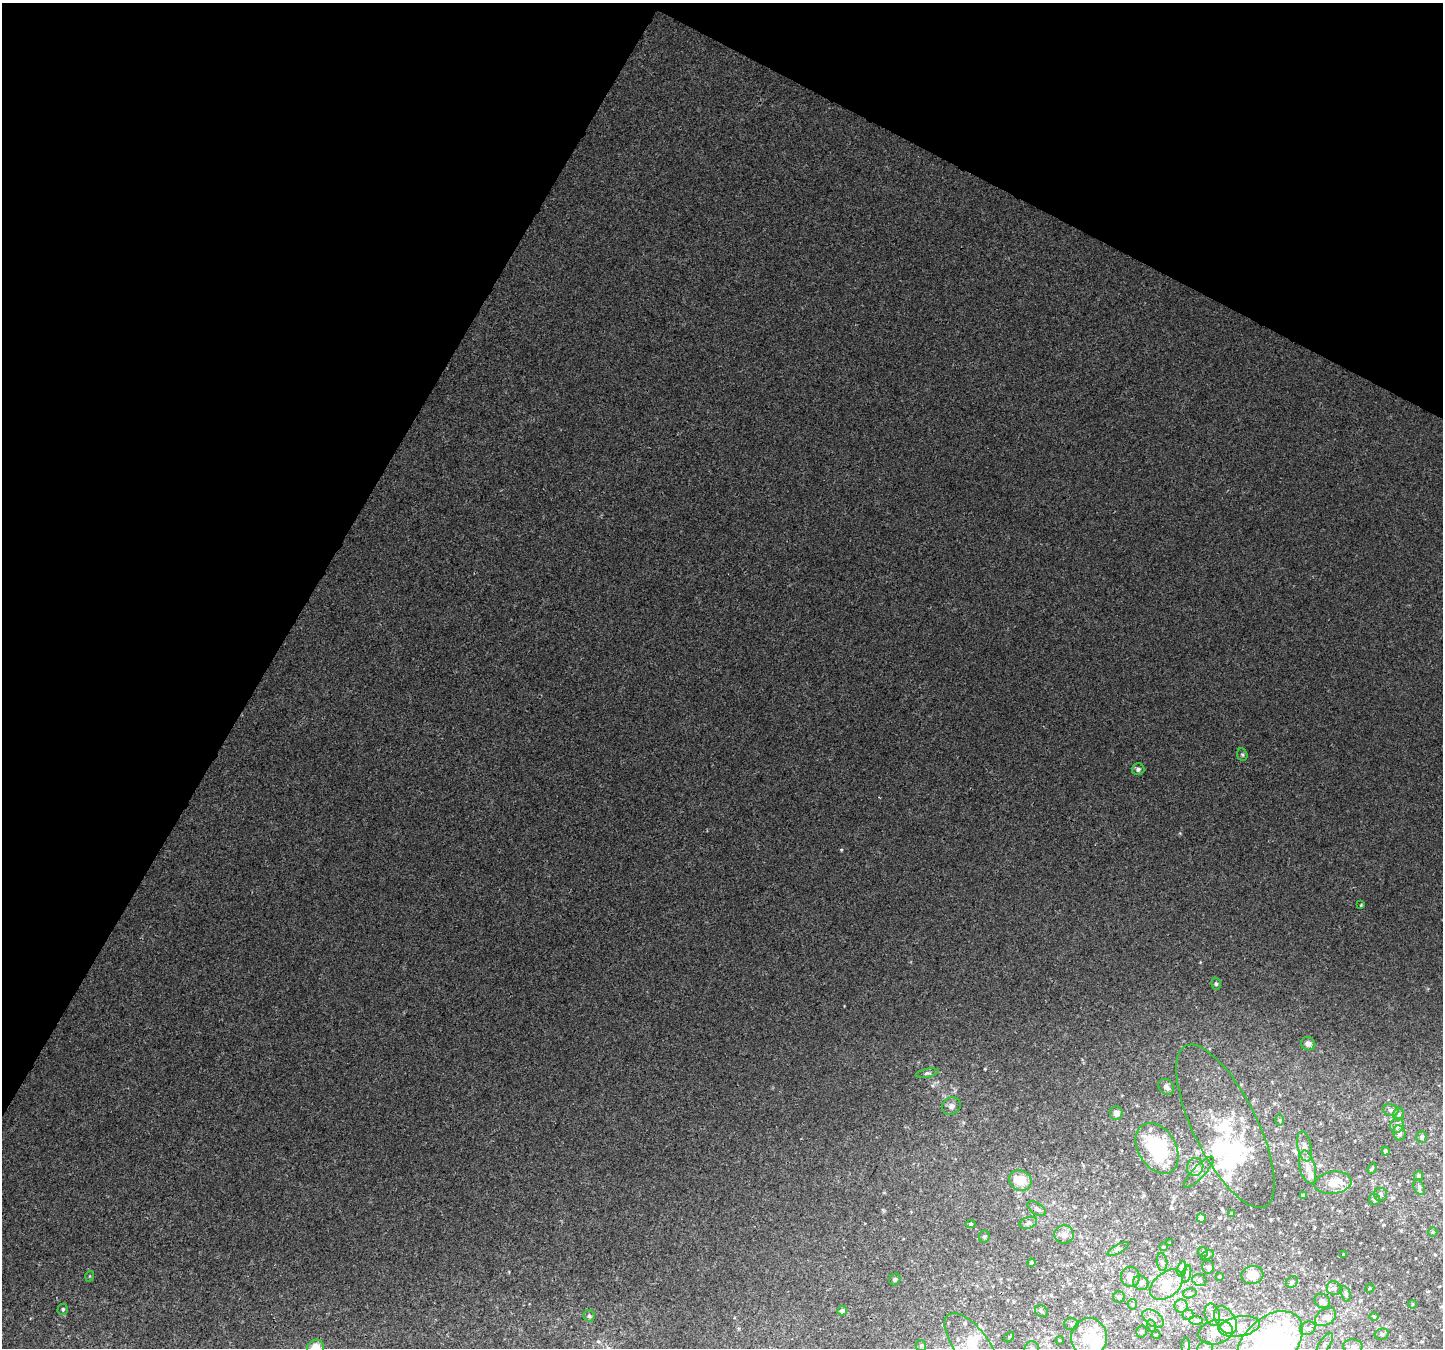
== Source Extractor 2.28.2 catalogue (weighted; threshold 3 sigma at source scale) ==
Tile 2 of 4 x 4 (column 2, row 1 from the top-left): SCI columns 1473-2913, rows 4342-5687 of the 5819 x 5925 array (HDU 1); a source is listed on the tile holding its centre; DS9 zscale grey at full resolution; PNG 1445 x 1350 px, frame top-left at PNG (2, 3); each listed source drawn as its Kron ellipse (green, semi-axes under 4 px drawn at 4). Shown black and unused: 28% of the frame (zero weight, under 3 of 4 exposures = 4% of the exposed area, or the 3 px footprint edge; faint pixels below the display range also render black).
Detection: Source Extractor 2.28.2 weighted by HDU 2 'WHT'; one run over the whole footprint, this tile lists its part. Background 0.00256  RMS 0.0016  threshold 0.00734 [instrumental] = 3 sigma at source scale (4.5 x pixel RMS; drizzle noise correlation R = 1.50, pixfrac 1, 0.0396/0.0396 arcsec/px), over >= 5 px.
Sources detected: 125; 6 inside a brighter object's white glare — neither listed nor drawn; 21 inside a brighter listed object's ellipse — not listed separately; the other 98 listed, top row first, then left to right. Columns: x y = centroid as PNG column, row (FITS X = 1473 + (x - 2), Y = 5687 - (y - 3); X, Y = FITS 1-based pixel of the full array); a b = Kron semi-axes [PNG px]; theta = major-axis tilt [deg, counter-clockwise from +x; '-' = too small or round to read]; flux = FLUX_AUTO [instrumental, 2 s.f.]
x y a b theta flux
1242 755 6 5 - 0.29
1138 769 6 6 - 0.51
1361 905 4 3 - 0.17
1216 984 6 5 - 0.28
1308 1044 7 6 - 0.67
927 1073 11 4 10 0.38
1166 1087 9 7 -48 0.65
951 1106 9 8 - 0.81
1391 1110 8 6 -14 0.42
1116 1113 7 6 - 1.1
1398 1114 6 5 - 0.33
1280 1120 6 4 90 0.25
1397 1125 7 6 - 0.89
1225 1126 90 32 -64 12
1399 1133 8 6 -77 0.52
1422 1137 6 5 - 0.36
1304 1146 15 7 -78 0.96
1157 1148 27 18 -59 11
1385 1151 4 4 - 0.39
1195 1167 9 8 - 0.79
1307 1167 17 7 -76 1.4
1372 1169 5 4 - 0.2
1199 1172 21 6 47 0.92
1418 1176 4 4 - 0.43
1020 1180 11 10 - 3.4
1333 1183 19 11 7 2.9
1419 1187 8 5 -64 0.39
1381 1195 6 6 - 0.45
1303 1196 4 4 - 0.3
1374 1200 5 5 - 0.32
1037 1209 10 5 -34 0.47
1232 1214 3 3 - 0.26
1201 1218 4 4 - 0.64
1028 1223 9 5 19 0.48
971 1224 4 4 - 0.2
1433 1232 5 4 - 0.2
1064 1234 9 9 - 1.1
984 1236 6 5 - 0.31
1170 1243 3 2 - 0.13
1163 1247 3 3 - 0.16
1118 1249 12 4 30 0.4
1203 1252 5 4 - 0.21
1343 1254 2 2 - 0.13
1207 1255 6 4 29 0.29
1162 1262 9 5 -82 0.39
1031 1263 4 3 - 0.21
1208 1267 7 6 - 0.37
1182 1269 8 4 81 0.4
1187 1274 9 3 77 0.29
1252 1275 11 9 8 1.8
90 1276 5 3 - 0.14
1220 1276 3 2 - 0.15
1130 1277 10 9 - 1.3
895 1279 6 5 - 0.3
1199 1280 7 5 -17 0.41
1292 1282 6 5 - 0.3
1141 1283 8 7 - 0.57
1167 1285 19 12 39 3
1334 1288 7 7 - 0.47
1370 1288 5 3 - 0.15
1190 1293 7 5 15 0.3
1346 1294 8 4 -78 0.32
1119 1297 6 5 - 0.6
1322 1301 8 7 - 0.58
1132 1304 5 5 - 0.23
1412 1304 4 3 - 0.11
1181 1306 6 6 - 0.53
63 1309 6 5 - 0.29
842 1311 5 4 - 0.58
1041 1311 7 5 -32 0.34
1188 1315 5 5 - 0.3
1212 1315 11 7 -74 0.89
589 1316 6 5 - 0.33
1374 1316 5 3 - 0.15
1325 1317 11 8 34 0.96
1153 1319 12 7 -34 0.81
1196 1320 7 4 -1 0.3
1225 1320 15 9 -58 1.8
1071 1324 7 6 - 0.43
1152 1326 6 4 -71 0.25
1239 1326 21 10 9 3
1308 1328 8 6 27 0.54
1142 1332 6 5 - 0.3
1216 1332 17 12 13 2.7
1382 1334 7 5 13 0.34
1156 1335 4 4 - 0.17
1009 1337 6 4 46 0.19
1089 1337 19 18 - 4.4
1060 1340 4 3 - 0.16
1270 1343 38 25 42 38
971 1344 37 16 -52 4.9
1325 1344 12 5 56 0.52
921 1345 5 5 - 0.26
1186 1345 7 4 88 0.27
1353 1346 10 7 -2 0.83
315 1348 9 8 - 3.1
1032 1348 7 7 - 0.53
1205 1348 8 6 16 0.59
Isophote crosses this tile's border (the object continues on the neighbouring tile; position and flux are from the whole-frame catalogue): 5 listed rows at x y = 1270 1343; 971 1344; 315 1348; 1032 1348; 1205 1348
Unlisted compact peaks at least as high as the median listed source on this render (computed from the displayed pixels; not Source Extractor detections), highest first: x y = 841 850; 985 1069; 1180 833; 509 1272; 1200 962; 844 1006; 883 1210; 1082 1059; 963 1122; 1271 1219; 932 1086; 739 1328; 884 1193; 1428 989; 1314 1228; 1342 1230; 1383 1225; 1121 1150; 1401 1231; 529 1304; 879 797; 903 1239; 734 1317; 1172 1208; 1416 1258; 1428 1291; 30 1318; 865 1223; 1399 1184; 1085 1216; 911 962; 911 1212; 707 830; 1355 1141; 1434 1254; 1013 1301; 1299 1252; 1137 1105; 1083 1165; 1144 1195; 1360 1243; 1051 1295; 1392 1198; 773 1088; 1089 1285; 1320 1123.